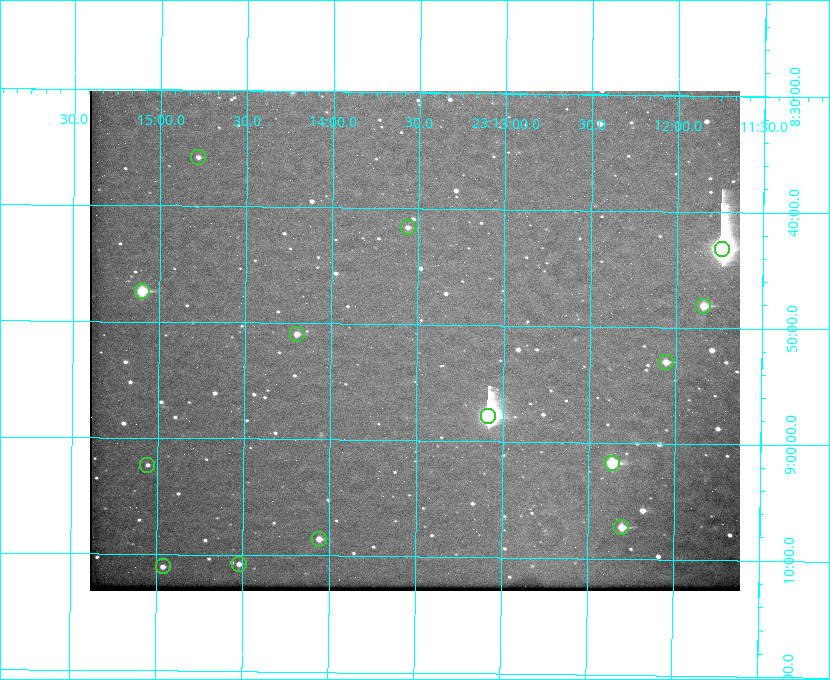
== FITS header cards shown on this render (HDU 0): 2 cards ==
NAXIS1  =                  650 / Width of table row in bytes
NAXIS2  =                  500 / Number of rows in table

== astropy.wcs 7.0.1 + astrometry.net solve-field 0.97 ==
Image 650 x 500 px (HDU 0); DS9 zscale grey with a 90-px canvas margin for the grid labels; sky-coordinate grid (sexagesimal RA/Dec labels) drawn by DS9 from the SOLVED WCS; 14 Tycho-2 reference stars matched to detected sources circled (green)
Header WCS: none
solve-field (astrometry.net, Tycho-2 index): SOLVED blind (the file carries no WCS)
Solved WCS: RA---TAN-SIP/DEC--TAN-SIP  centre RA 23:13:31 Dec +08:51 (348.38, +8.86 deg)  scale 5.16 arcsec/px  FOV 55.9' x 43.1'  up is +179 deg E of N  parity flipped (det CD > 0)
(file carries no celestial WCS; the grid is the blind solution)
Tycho-2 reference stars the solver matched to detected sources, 14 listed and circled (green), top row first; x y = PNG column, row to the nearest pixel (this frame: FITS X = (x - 90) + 1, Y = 500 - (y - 93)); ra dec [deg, ICRS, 3 dp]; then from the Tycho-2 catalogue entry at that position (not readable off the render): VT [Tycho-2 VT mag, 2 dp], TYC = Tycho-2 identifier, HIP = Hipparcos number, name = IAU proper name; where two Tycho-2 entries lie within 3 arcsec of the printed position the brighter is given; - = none
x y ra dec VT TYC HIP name
198 159 348.695 +8.597 11.30 1161-1571-1 - -
408 229 348.391 +8.694 11.47 1161-728-1 - -
722 251 347.934 +8.720 5.17 1161-1795-1 114520 -
142 293 348.775 +8.789 8.97 1161-884-1 114784 -
703 308 347.960 +8.802 9.24 1161-1027-1 - -
297 336 348.550 +8.849 10.80 1161-574-1 - -
666 364 348.014 +8.883 10.51 1161-1048-1 - -
488 418 348.271 +8.963 6.92 1161-1161-1 114608 -
612 465 348.091 +9.029 8.14 1161-448-1 114562 -
147 467 348.765 +9.039 11.87 1161-1547-1 - -
621 529 348.075 +9.120 9.77 1161-768-1 - -
319 541 348.514 +9.143 10.38 1161-1071-1 - -
239 566 348.631 +9.180 11.26 1161-1559-1 - -
163 568 348.741 +9.184 11.62 1161-452-1 - -